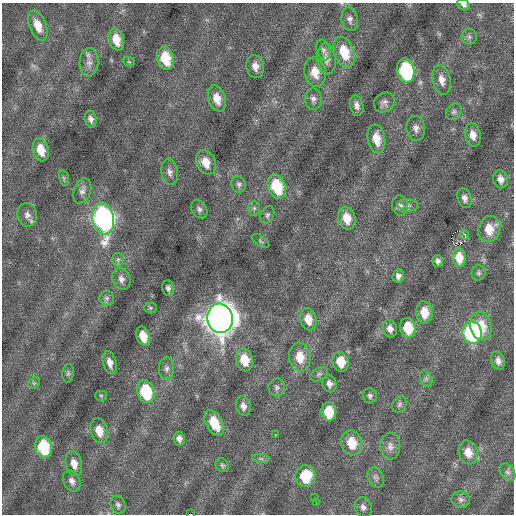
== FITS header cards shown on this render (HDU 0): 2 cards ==
NAXIS1  =                  512 / Axis length
NAXIS2  =                  512 / Axis length

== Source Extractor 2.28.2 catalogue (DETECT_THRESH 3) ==
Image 512 x 512 px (HDU 0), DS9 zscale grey, 1 PNG px = 1 image px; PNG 516 x 516 px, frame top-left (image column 1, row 512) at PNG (2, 3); each listed source drawn as its Kron ellipse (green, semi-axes under 4 px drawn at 4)
Background 0.118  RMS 0.75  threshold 2.26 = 3 sigma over >= 5 px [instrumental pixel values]
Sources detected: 100; all 100 listed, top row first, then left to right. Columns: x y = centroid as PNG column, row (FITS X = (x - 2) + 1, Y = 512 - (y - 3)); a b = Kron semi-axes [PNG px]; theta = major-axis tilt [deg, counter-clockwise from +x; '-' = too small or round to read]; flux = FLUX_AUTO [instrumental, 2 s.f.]
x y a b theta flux
463 5 7 5 -31 180
350 19 12 8 -79 250
38 26 16 8 -69 790
469 37 7 7 - 140
116 40 11 7 -74 800
323 50 10 7 -73 190
344 52 16 10 -71 1500
165 58 12 8 -75 1700
326 59 15 9 -85 430
89 62 14 9 87 380
129 62 6 4 -18 65
255 66 11 9 -78 400
406 71 12 8 -76 4800
315 72 15 10 -79 760
442 80 15 9 -77 450
217 98 13 8 -71 640
313 99 10 8 -88 230
384 103 11 9 39 230
357 106 10 6 -76 250
454 112 9 7 52 160
91 119 9 6 -76 210
416 128 12 9 -84 310
473 135 12 7 -78 400
376 139 14 8 -81 790
41 150 12 8 -74 820
206 162 13 9 -66 680
170 172 13 8 -81 270
64 178 7 4 -75 89
501 179 9 7 -74 310
239 184 8 7 - 160
277 187 12 8 -72 2500
82 191 13 8 71 260
465 198 10 7 -72 240
408 205 10 6 -5 190
400 206 10 8 -86 200
254 208 7 6 - 130
199 209 10 7 -55 180
27 215 12 9 -78 310
267 215 9 6 63 140
347 218 11 8 -75 770
103 219 16 10 -78 18000
489 229 13 11 70 930
465 235 5 2 - 300
261 241 10 5 -36 110
459 258 9 6 -83 690
118 259 7 6 - 120
438 261 6 5 - 170
479 273 7 7 - 120
398 276 7 6 - 200
121 279 11 9 -69 290
168 288 7 6 - 170
107 298 7 7 - 160
150 308 6 5 - 76
424 313 11 8 -84 900
220 318 15 12 -78 83000
308 319 11 8 -78 730
481 326 14 10 -78 1000
408 328 10 7 -79 1300
390 329 9 7 -75 270
472 333 11 9 -80 8800
143 336 10 6 -74 750
300 357 14 10 -82 910
244 360 11 8 -77 990
498 361 9 7 -74 260
341 362 10 8 -81 990
110 363 11 6 -76 330
167 369 11 7 88 230
68 373 9 6 81 110
319 374 9 6 33 150
426 379 9 5 -66 140
34 383 6 5 - 92
329 384 8 7 - 250
277 387 9 8 - 180
146 392 12 8 -74 2800
101 396 5 5 - 70
370 396 7 7 - 140
399 404 8 6 62 140
243 406 10 7 -77 260
329 412 9 7 -84 1300
214 423 14 8 -62 1400
99 431 12 8 -75 670
275 435 3 2 - 230
179 439 7 5 -82 200
352 443 12 10 -75 1200
390 446 13 10 88 380
43 447 11 8 -78 2400
468 452 12 9 -74 630
261 458 9 4 -8 120
74 464 12 8 -76 480
222 465 7 6 - 120
508 472 10 6 -51 170
305 476 11 10 - 1900
376 477 10 7 -65 190
72 481 11 8 -62 280
314 498 2 2 - 48
461 500 9 8 - 180
316 503 2 2 - 62
118 505 9 7 -68 160
363 507 10 8 -68 230
191 514 4 2 - 3000
At the frame edge (FLAGS 8, measured only in part): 2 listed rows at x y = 463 5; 191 514